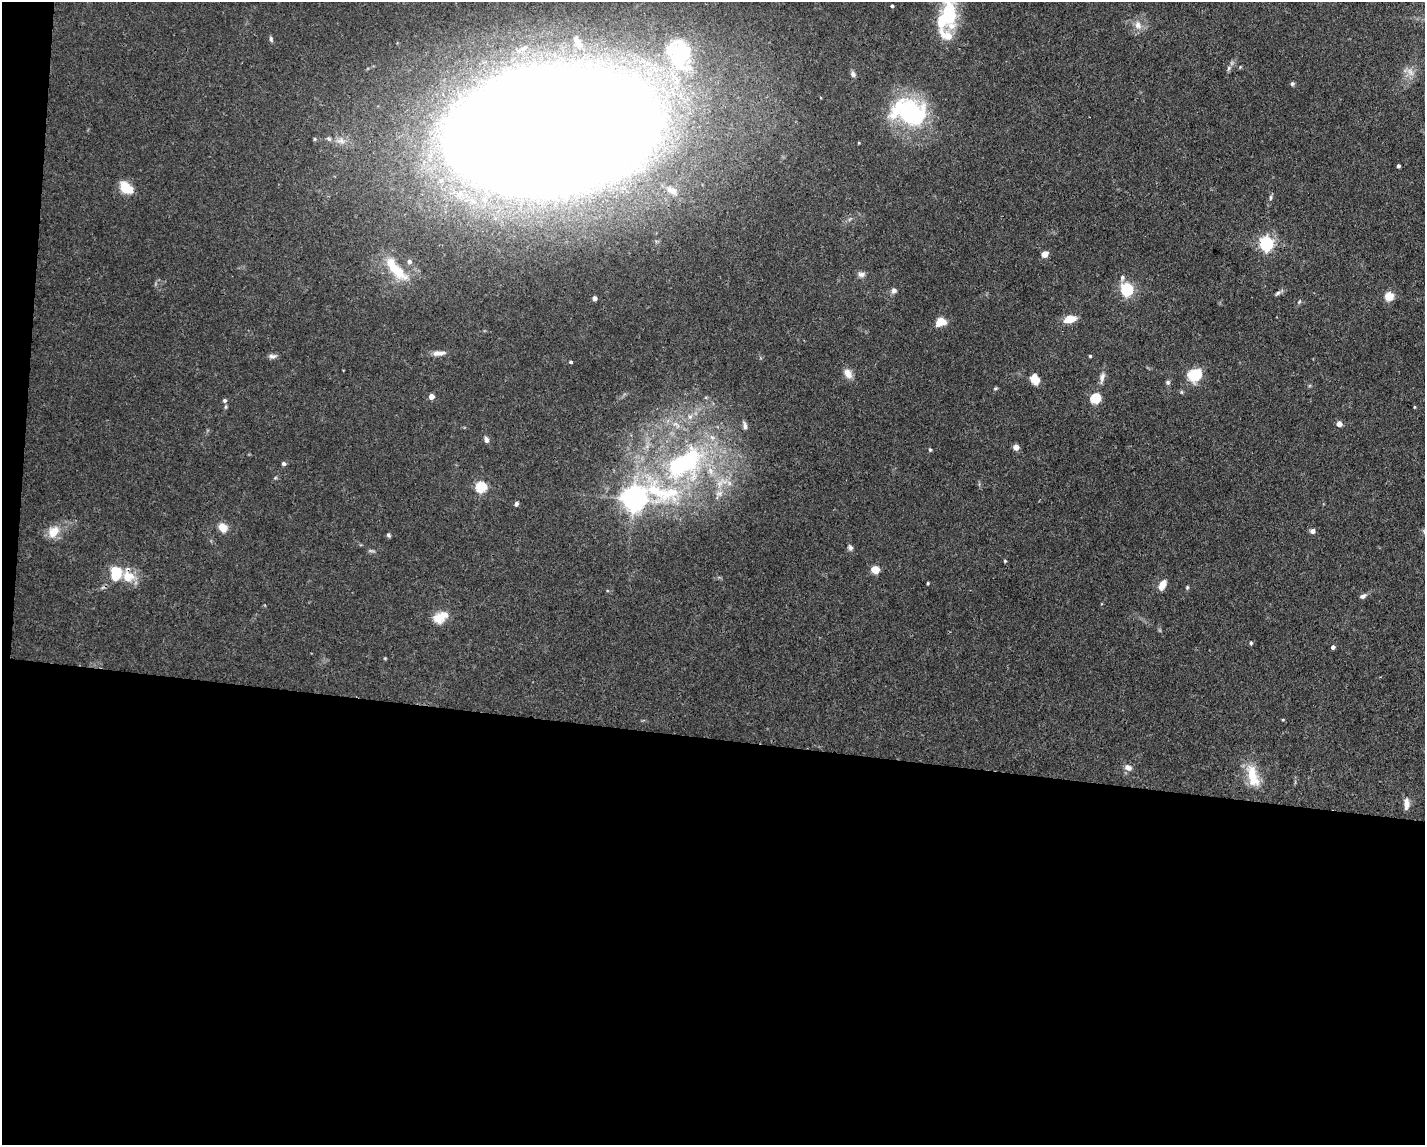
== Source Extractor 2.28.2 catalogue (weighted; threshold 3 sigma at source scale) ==
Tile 10 of 3 x 4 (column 1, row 4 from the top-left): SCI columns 110-1532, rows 1-1143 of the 4598 x 4572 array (HDU 1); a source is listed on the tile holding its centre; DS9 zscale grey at full resolution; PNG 1427 x 1147 px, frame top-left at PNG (2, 2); no overlay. Shown black and unused: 37% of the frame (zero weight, under 3 of 4 exposures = <1% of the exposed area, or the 3 px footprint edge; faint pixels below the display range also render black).
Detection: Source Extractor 2.28.2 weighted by HDU 2 'WHT'; one run over the whole footprint, this tile lists its part. Background 0.0928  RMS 0.0042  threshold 0.0191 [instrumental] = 3 sigma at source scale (4.5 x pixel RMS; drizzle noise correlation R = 1.50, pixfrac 1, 0.05/0.05 arcsec/px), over >= 5 px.
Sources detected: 86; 1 too faint to see at this stretch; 2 inside a brighter object's white glare — not listed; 4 inside a brighter listed object's ellipse — not listed separately; the other 79 listed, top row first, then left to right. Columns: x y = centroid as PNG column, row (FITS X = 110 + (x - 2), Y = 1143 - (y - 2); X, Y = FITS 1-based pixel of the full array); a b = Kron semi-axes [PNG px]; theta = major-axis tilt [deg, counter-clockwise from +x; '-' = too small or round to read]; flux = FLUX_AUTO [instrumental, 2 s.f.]
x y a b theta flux
892 6 3 3 - 0.72
948 17 52 21 87 28
1138 25 12 9 -75 3.4
271 39 8 4 -75 0.9
578 42 15 6 -61 2.4
681 54 50 30 -74 52
1229 68 8 5 73 0.97
1410 72 13 8 -50 3
853 74 8 6 -63 1.2
1292 84 6 5 - 0.75
909 112 46 31 -13 46
551 131 128 65 9 3300
329 139 8 6 -32 1.1
859 143 3 2 - 0.38
1398 166 3 3 - 0.97
126 188 12 8 -36 12
673 191 11 8 -70 2.4
1270 197 8 4 89 0.82
1266 244 6 6 - 100
1045 254 7 6 - 3
409 261 6 6 - 1.1
396 269 39 12 -48 13
861 274 10 7 2 1.7
1122 278 8 6 75 1.3
1127 289 6 5 - 71
894 290 8 7 - 1.4
1277 293 9 5 38 1
1389 296 5 5 - 19
594 298 4 4 - 2.1
1299 302 6 4 45 0.59
1070 319 12 7 11 6.9
941 322 12 9 18 5.2
439 353 18 7 2 3
273 356 11 6 0 1.5
1090 356 3 3 - 0.57
571 362 4 3 - 0.7
848 374 12 8 -58 3.9
1194 374 9 7 27 25
1102 377 15 6 78 2.3
1035 379 10 7 -74 6.3
1168 382 6 6 - 0.9
995 388 7 3 9 0.53
431 396 4 4 - 3.8
1095 398 9 9 - 9.4
224 400 5 5 - 0.98
1414 407 3 3 - 0.4
1339 424 4 4 - 4.1
745 426 10 5 -81 1.5
486 440 7 5 -73 1.6
1016 447 4 4 - 5.2
930 450 5 3 - 0.56
283 463 5 5 - 1.1
684 463 68 44 32 100
275 478 6 4 19 0.52
481 487 5 5 - 39
719 494 9 7 13 2.1
634 499 16 8 10 450
516 504 4 4 - 1.2
223 528 7 6 - 7.6
1312 531 7 6 - 1.4
53 532 18 14 50 6.3
388 535 6 4 -36 0.75
850 547 7 7 - 1.1
1005 561 4 4 - 0.45
875 569 5 5 - 15
116 573 13 9 80 15
128 576 17 15 -25 8.1
928 583 3 2 - 0.53
1162 585 13 7 64 4
1187 587 7 3 82 0.56
1363 596 10 5 25 1.3
440 617 20 13 30 6.5
1251 643 5 4 - 0.63
1333 647 4 4 - 1.2
385 658 5 4 - 0.38
1283 720 5 3 - 0.38
1128 768 9 7 -29 2.6
1253 776 32 14 -74 12
1406 804 14 6 -89 2.9
Overlapping masked pixels (flux is a lower limit): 2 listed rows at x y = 551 131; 128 576
Isophote crosses this tile's border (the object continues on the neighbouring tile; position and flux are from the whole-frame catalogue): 2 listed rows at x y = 948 17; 551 131